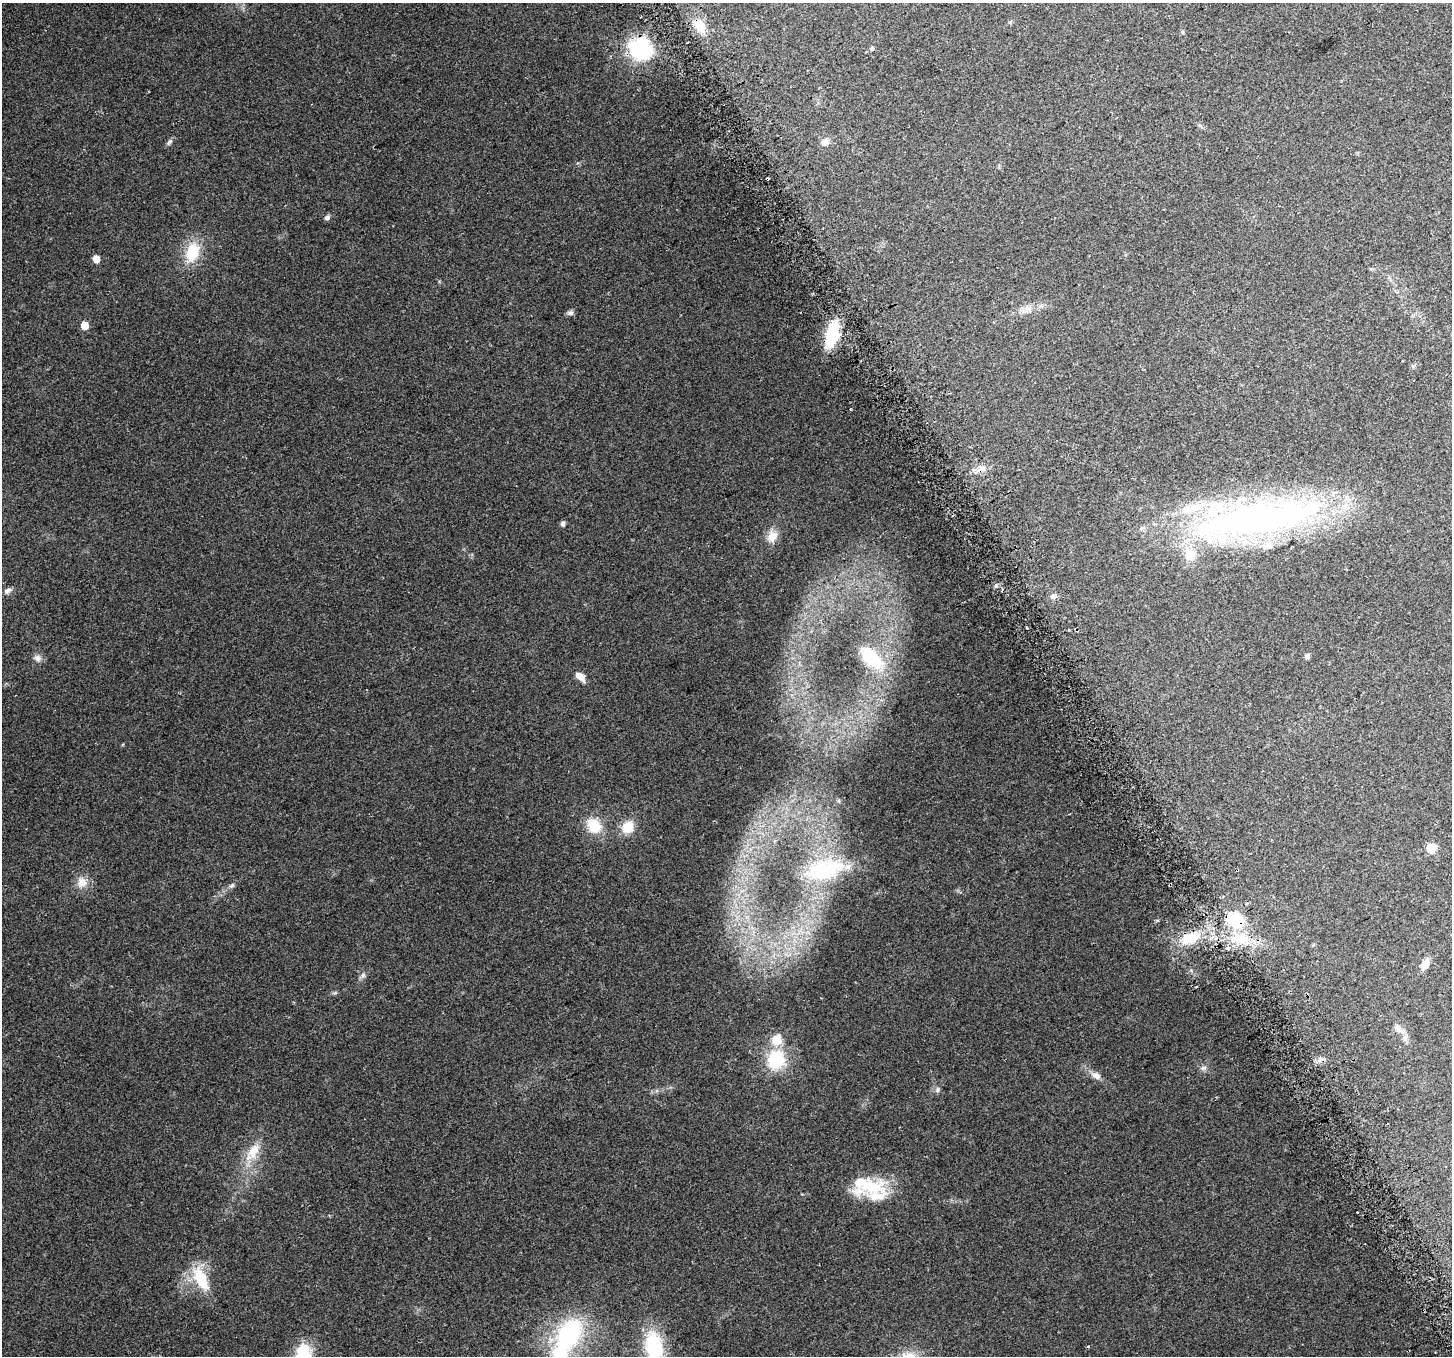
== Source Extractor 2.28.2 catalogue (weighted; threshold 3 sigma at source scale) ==
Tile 6 of 4 x 4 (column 2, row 2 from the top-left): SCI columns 1479-2928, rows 2834-4187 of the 5862 x 5723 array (HDU 1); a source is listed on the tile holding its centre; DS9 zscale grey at full resolution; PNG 1454 x 1358 px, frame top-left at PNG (2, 3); no overlay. Shown black and unused: <1% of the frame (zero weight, under 2 of 3 exposures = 2% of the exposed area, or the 3 px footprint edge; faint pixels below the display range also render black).
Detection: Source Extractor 2.28.2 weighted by HDU 2 'WHT'; one run over the whole footprint, this tile lists its part. Background 0.138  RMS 0.013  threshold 0.0574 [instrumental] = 3 sigma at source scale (4.5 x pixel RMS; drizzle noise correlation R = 1.50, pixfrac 1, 0.0396/0.0396 arcsec/px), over >= 5 px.
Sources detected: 62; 1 inside a brighter object's white glare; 4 cosmic-ray / hot-pixel residue — not listed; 6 inside a brighter listed object's ellipse — not listed separately; the other 51 listed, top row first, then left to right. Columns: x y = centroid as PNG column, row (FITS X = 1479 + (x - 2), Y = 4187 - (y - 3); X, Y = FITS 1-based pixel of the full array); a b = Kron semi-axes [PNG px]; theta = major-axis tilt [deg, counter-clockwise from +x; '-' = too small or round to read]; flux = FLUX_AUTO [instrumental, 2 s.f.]
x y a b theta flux
699 26 15 11 -59 22
1183 32 6 3 -71 1.4
872 48 6 4 74 2.1
641 49 8 7 - 680
169 142 10 5 38 3.2
825 142 10 8 16 8.3
327 218 6 5 - 3.8
192 252 24 15 69 42
96 259 5 5 - 15
1028 309 9 8 - 7.2
570 313 9 6 6 3.6
84 325 5 5 - 18
832 335 22 10 74 78
1413 366 6 5 - 2
850 409 3 2 - 1.2
982 468 7 4 19 4.4
1256 519 149 41 9 670
563 524 5 4 - 4.3
772 536 15 12 57 15
8 590 12 6 30 5.1
1054 596 9 5 27 3.9
1307 656 5 5 - 4.2
871 657 25 13 -43 56
38 658 11 8 -33 5.9
580 677 13 7 -42 11
594 826 16 13 -51 35
628 827 16 13 56 22
1431 848 6 6 - 48
824 870 39 18 14 67
82 882 15 15 - 14
232 885 8 6 37 3.1
1247 903 3 3 - 2.3
1235 921 17 12 -26 66
1190 938 27 14 19 38
1239 938 29 14 1 43
1425 964 13 8 59 11
363 975 9 6 54 3.7
1196 987 3 2 - 1.2
1399 1029 16 8 -40 10
777 1039 6 5 - 49
776 1060 19 17 72 65
1203 1068 10 4 0 3.3
1096 1075 12 8 -29 7.7
937 1090 8 5 84 2.8
253 1152 28 13 59 28
872 1187 44 20 12 57
201 1279 32 14 -64 45
569 1334 31 21 57 150
1088 1346 3 3 - 2
654 1347 31 18 -80 92
303 1353 17 13 83 49
Overlapping masked pixels (flux is a lower limit): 1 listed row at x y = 1235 921
Isophote crosses this tile's border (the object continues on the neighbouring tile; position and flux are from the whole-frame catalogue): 2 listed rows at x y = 654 1347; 303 1353
Unlisted compact peaks at least as high as the median listed source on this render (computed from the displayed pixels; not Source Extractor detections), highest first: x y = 996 586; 838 801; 439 281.